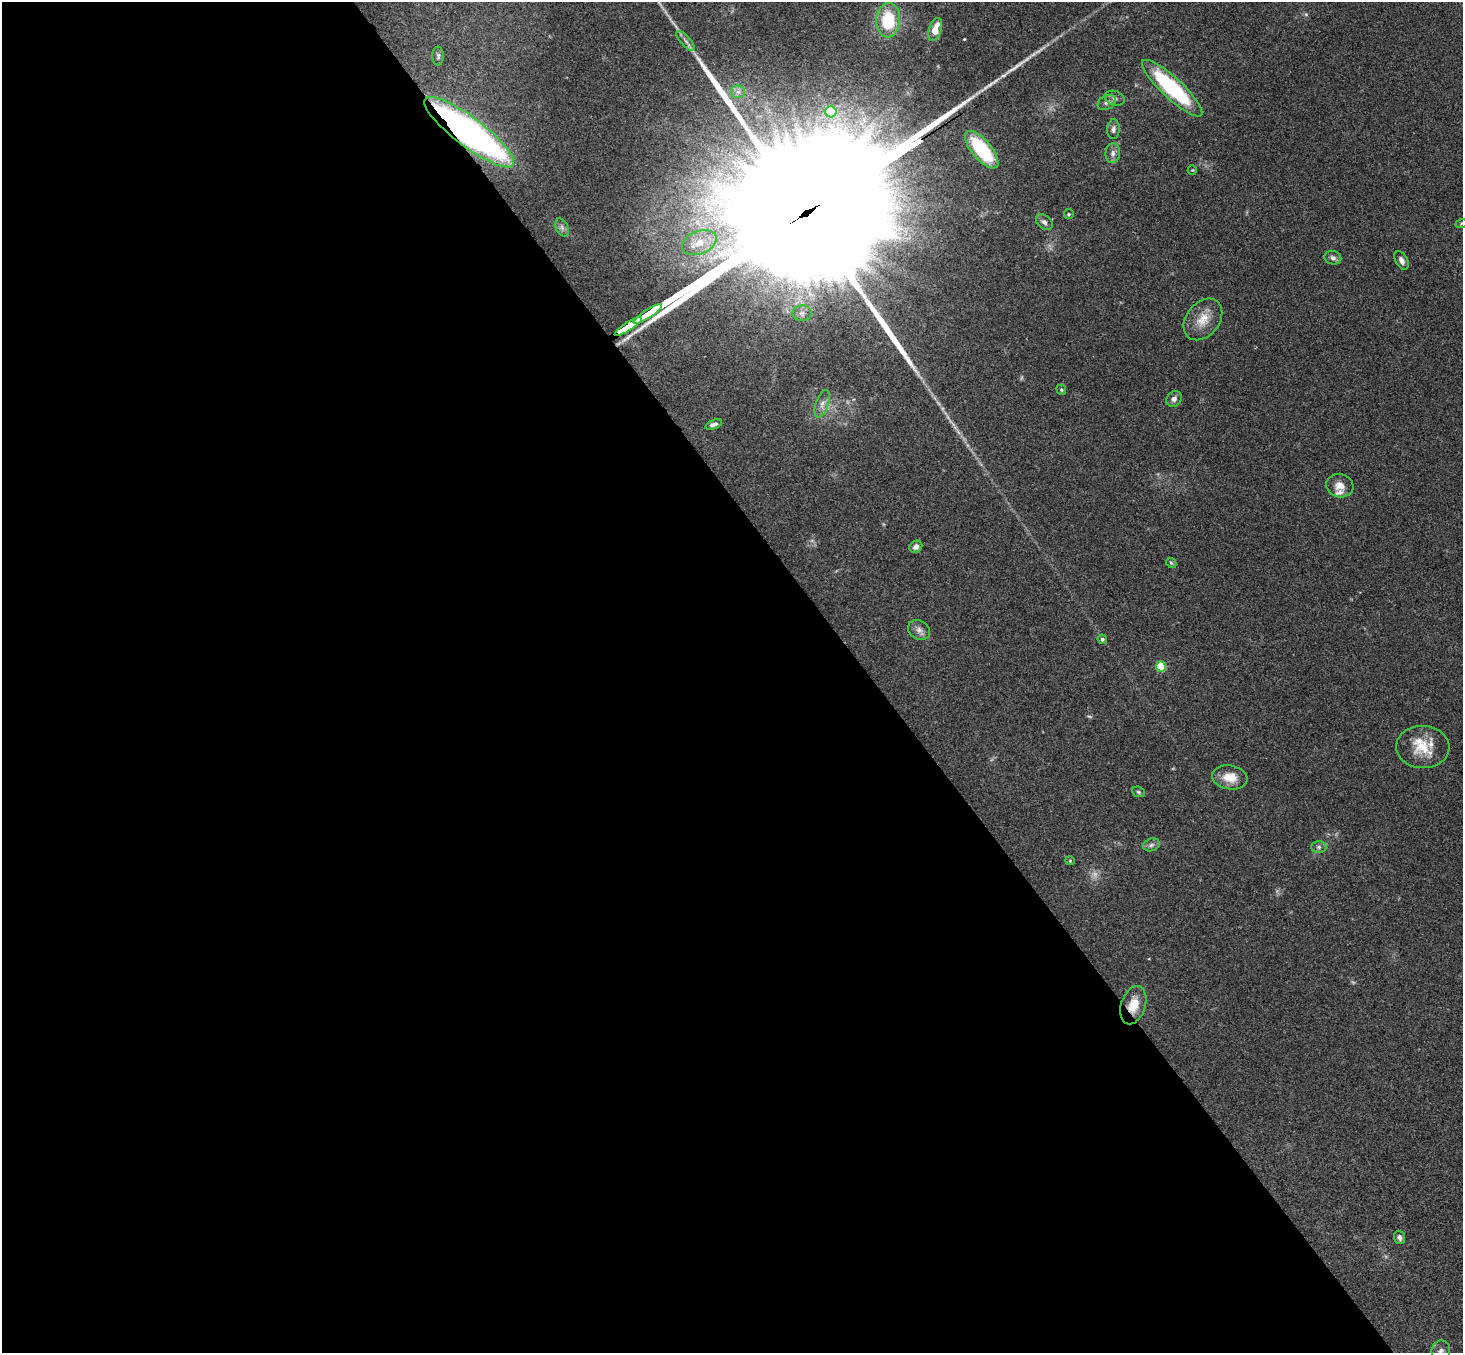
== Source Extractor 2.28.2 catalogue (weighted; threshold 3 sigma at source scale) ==
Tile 9 of 4 x 4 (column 1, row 3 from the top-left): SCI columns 54-1514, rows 1682-3032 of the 5947 x 5928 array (HDU 1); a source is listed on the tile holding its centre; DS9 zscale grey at full resolution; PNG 1465 x 1355 px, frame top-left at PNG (2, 2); each listed source drawn as its Kron ellipse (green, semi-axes under 4 px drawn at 4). Shown black and unused: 60% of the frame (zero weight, under 3 of 4 exposures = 6% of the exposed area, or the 3 px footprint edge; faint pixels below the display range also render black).
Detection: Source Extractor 2.28.2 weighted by HDU 2 'WHT'; one run over the whole footprint, this tile lists its part. Background 0.18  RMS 0.0079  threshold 0.0357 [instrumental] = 3 sigma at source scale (4.5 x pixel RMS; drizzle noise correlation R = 1.50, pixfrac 1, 0.05/0.05 arcsec/px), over >= 5 px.
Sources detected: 52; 4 too faint to see at this stretch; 1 long thin detection or spike segment (spike, bleed or trail) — neither listed nor drawn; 3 inside a brighter listed object's ellipse — not listed separately; the other 44 listed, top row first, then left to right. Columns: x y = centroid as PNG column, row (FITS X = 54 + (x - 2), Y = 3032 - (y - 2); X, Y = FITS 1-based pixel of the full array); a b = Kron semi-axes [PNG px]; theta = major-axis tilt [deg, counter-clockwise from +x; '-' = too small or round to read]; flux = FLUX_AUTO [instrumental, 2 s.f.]
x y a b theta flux
888 20 17 12 86 38
935 30 12 6 71 13
686 41 12 5 -49 3.1
438 56 9 5 90 1.9
1172 88 40 10 -43 88
738 92 7 6 - 2.7
1115 98 10 7 -21 3.3
1107 103 9 7 30 3
831 112 5 5 - 48
1113 129 10 6 87 2.8
469 132 55 14 -37 340
982 150 23 9 -50 58
1113 153 10 7 85 3.7
1192 170 5 4 - 0.81
1069 214 5 5 - 1
1044 222 9 6 -41 2.7
1461 224 6 3 21 0.91
562 227 9 6 -64 2.9
699 243 18 11 22 14
1333 258 8 7 - 3
1401 260 10 6 -62 3.6
802 313 9 8 - 3.2
648 314 17 3 33 2900
1203 319 23 16 51 14
628 326 16 3 33 2700
1061 390 5 4 - 1
1174 399 8 7 - 3.2
822 404 14 6 71 4.7
714 424 9 4 22 2.7
1340 486 14 11 -16 8.1
916 547 7 5 39 2.9
1171 563 6 4 -44 1.1
919 630 12 9 -30 4.6
1102 639 5 4 - 1.7
1161 667 5 5 - 46
1423 747 26 21 -2 21
1230 777 18 12 -8 13
1138 792 6 5 - 1.4
1151 845 8 6 19 2.4
1319 847 7 6 - 2.2
1070 861 5 4 - 0.84
1133 1005 20 12 72 14
1399 1237 7 5 -70 2.6
1441 1351 10 9 - 4.1
Overlapping masked pixels (flux is a lower limit): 4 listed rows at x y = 469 132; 648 314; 628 326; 1133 1005
Isophote crosses this tile's border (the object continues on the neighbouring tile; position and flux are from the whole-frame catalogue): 1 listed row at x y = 1441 1351